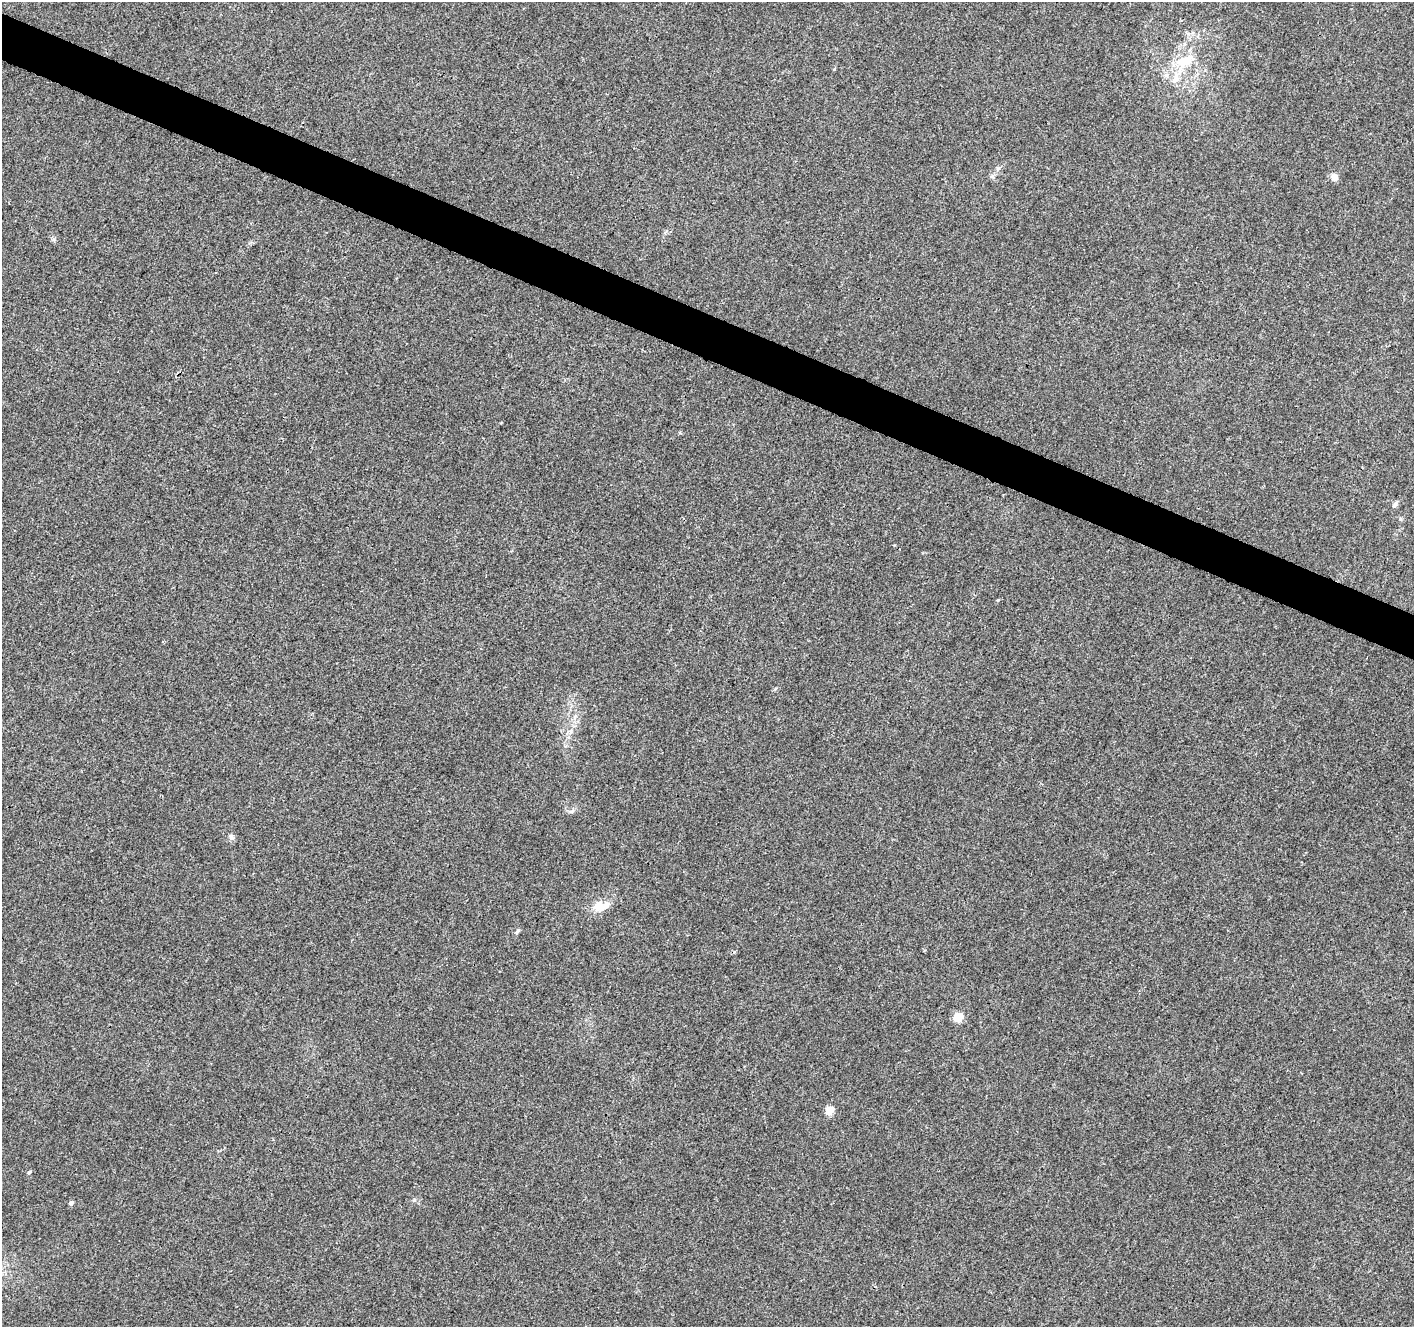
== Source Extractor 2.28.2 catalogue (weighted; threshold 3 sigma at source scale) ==
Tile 11 of 4 x 4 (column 3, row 3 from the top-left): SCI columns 2835-4246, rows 1597-2921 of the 5661 x 5777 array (HDU 1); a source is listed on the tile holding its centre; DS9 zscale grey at full resolution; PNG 1416 x 1329 px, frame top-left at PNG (2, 2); no overlay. Shown black and unused: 3% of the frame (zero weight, under 3 of 4 exposures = <1% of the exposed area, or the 3 px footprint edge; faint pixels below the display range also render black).
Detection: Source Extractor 2.28.2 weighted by HDU 2 'WHT'; one run over the whole footprint, this tile lists its part. Background 0.0134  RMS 0.0039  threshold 0.0176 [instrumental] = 3 sigma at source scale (4.5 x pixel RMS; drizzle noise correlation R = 1.50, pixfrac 1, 0.0396/0.0396 arcsec/px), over >= 5 px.
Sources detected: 16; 2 inside a brighter listed object's ellipse — not listed separately; the other 14 listed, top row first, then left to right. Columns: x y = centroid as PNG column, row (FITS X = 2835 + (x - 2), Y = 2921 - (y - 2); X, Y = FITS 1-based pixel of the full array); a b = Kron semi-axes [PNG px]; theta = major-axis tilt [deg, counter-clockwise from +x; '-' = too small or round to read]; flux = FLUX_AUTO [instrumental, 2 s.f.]
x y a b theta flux
1185 61 28 15 29 11
997 169 7 4 71 0.75
992 176 6 5 - 0.77
1334 177 9 8 - 2.2
1395 504 9 5 51 0.95
998 600 5 3 - 0.35
570 732 7 4 71 0.88
231 837 8 6 75 1
598 906 14 14 - 5.3
517 931 9 4 48 0.69
958 1017 5 5 - 15
830 1110 5 5 - 11
29 1172 5 4 - 0.67
71 1203 5 4 - 1.4
Unlisted compact peaks at least as high as the median listed source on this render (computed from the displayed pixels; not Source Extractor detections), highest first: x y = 54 239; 414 1200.